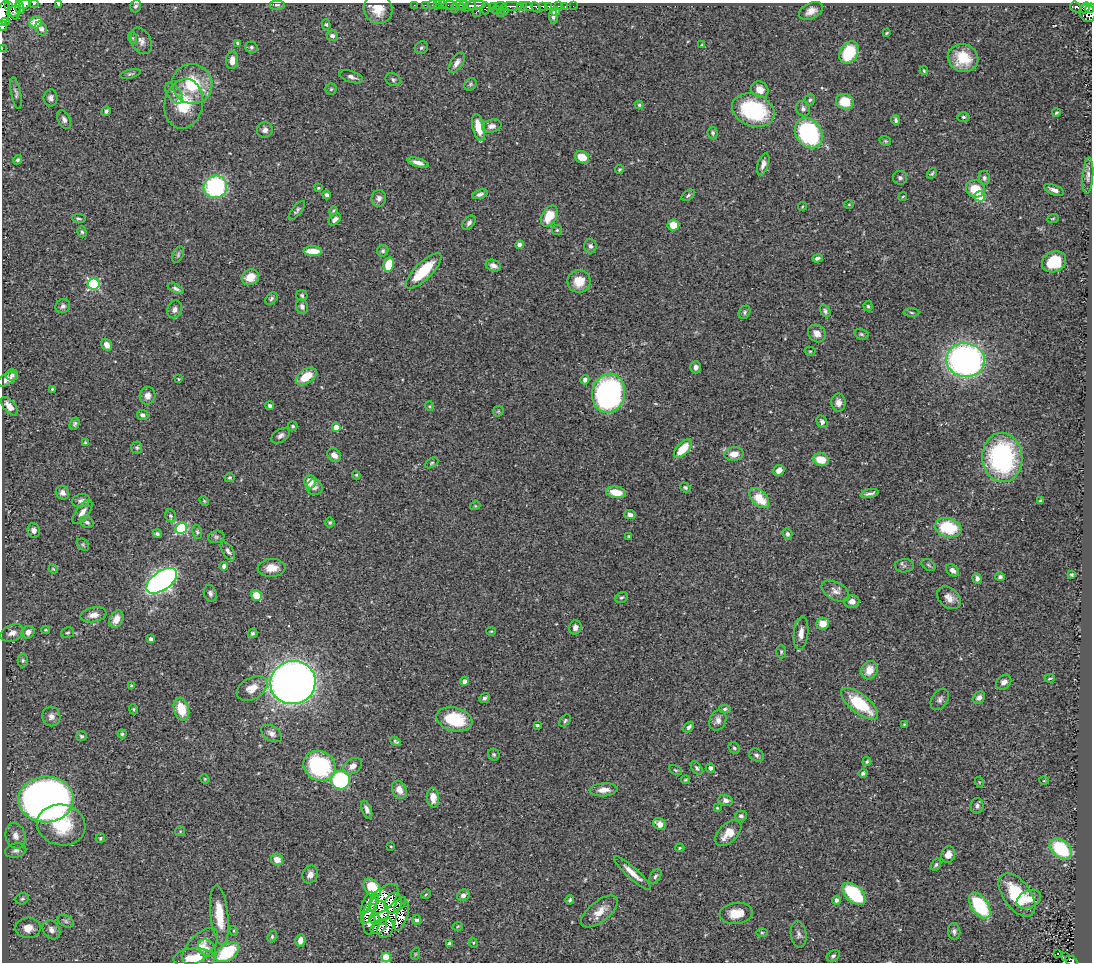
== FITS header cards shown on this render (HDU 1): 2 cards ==
NAXIS1  =                 1090
NAXIS2  =                  960

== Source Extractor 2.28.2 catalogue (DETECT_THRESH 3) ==
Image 1090 x 960 px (HDU 1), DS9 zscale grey, 1 PNG px = 1 image px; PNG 1094 x 964 px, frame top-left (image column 1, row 960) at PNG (2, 3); each listed source drawn as its Kron ellipse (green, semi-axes under 4 px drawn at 4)
Background 0.446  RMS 0.026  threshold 0.0784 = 3 sigma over >= 5 px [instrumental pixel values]
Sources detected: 354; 4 with non-positive FLUX_AUTO (blend fragments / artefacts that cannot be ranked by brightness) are neither listed nor drawn; the other 350 listed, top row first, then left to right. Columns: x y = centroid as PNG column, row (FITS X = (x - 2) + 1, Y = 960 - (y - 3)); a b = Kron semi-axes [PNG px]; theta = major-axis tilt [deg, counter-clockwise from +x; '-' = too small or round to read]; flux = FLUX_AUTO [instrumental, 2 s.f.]
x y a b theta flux
23 4 7 4 9 450
34 4 5 2 - 63
58 4 4 3 - 2.2
8 5 3 2 - 220
14 5 14 6 -82 310
277 5 8 5 0 3.8
414 5 2 2 - 14
425 5 2 2 - 12
432 5 2 2 - 12
438 5 2 2 - 13
442 5 3 2 - 24
450 5 7 3 -1 76
458 5 6 4 0 290
463 5 5 3 - 300
475 5 11 3 3 690
136 6 6 5 - 3.6
494 6 3 2 - 25
501 6 6 4 -9 90
511 6 11 3 0 190
522 6 5 3 - 280
542 6 3 2 - 86
549 6 3 3 - 100
558 6 2 2 - 2.4
565 6 3 3 - 79
573 6 2 2 - 12
469 7 7 2 29 47
528 7 5 4 - 280
536 7 6 3 -43 130
1075 7 6 5 - 120
20 8 7 4 -68 260
485 8 6 3 88 79
1085 8 6 4 65 140
1090 8 5 4 - 280
378 9 15 14 - 31
454 9 2 2 - 22
496 10 5 2 - 33
14 11 7 5 28 100
505 11 3 2 - 7.1
555 11 4 4 - 10
811 11 13 7 26 15
476 12 3 2 - 1.9
500 12 3 2 - 14
3 13 13 6 73 65
1087 13 9 7 -65 560
553 16 7 4 -85 4.6
5 21 4 4 - 66
36 22 6 6 - 30
326 24 5 4 - 2.2
2 26 5 2 - 120
41 28 7 5 -60 7.6
887 33 3 2 - 1.6
332 36 6 5 - 5.4
133 38 6 4 -71 2.2
141 41 14 9 -63 11
237 43 4 3 - 2.5
701 45 4 3 - 1.4
251 47 6 5 - 3.6
421 48 7 6 - 4
2 49 2 2 - 6.7
849 53 12 8 61 75
963 58 15 13 -22 48
232 60 9 6 83 13
457 63 11 6 57 10
924 71 4 3 - 2.2
130 74 10 4 13 3.4
351 77 12 5 -18 7.8
393 80 7 6 - 4.1
192 84 20 19 - 80
470 84 7 5 46 3.2
331 89 5 5 - 2.7
760 90 9 8 - 15
16 93 16 5 -79 4.7
174 93 12 6 -55 8.2
51 98 8 7 - 6.3
810 100 5 5 - 3.1
845 102 9 7 -20 44
184 104 25 19 79 69
639 105 4 4 - 2.4
803 109 8 6 -64 5.7
753 110 22 16 -21 160
106 111 5 4 - 3.8
1056 113 4 3 - 2.2
963 117 6 4 -1 3.7
64 119 10 6 -64 6.2
896 120 5 4 - 4
492 126 10 6 13 10
478 127 13 6 -76 36
265 130 8 7 - 7.5
713 133 6 5 - 3.4
809 133 16 12 -55 240
885 141 6 4 -21 2.4
582 157 7 6 - 32
18 160 5 4 - 3.4
418 162 11 4 -16 11
763 164 11 5 72 7.9
619 169 4 4 - 2.1
932 173 6 3 55 2.5
1088 176 18 5 86 8.4
900 178 7 7 - 4.9
984 178 7 5 -79 4.8
215 187 12 11 - 220
318 188 4 3 - 1.8
975 189 9 9 - 42
1054 190 11 4 -22 7.9
480 194 8 4 17 5.4
327 195 4 4 - 3.8
688 195 7 4 34 3.3
980 196 5 5 - 97
903 197 4 3 - 1.4
379 198 8 7 - 7.6
849 204 5 3 - 1.7
802 206 4 3 - 1.4
297 210 11 5 51 4.3
333 211 4 3 - 1.8
549 216 11 7 61 40
79 218 7 3 -9 2.8
1053 218 6 3 22 2
335 219 7 5 43 7.4
469 223 8 5 51 5.8
673 225 5 5 - 30
557 230 5 5 - 2.3
82 232 5 4 - 3.2
520 245 4 4 - 7.9
590 246 7 6 - 5.7
313 251 9 5 -2 27
383 251 6 5 - 3.6
178 255 8 5 65 4
817 258 5 4 - 4.9
1054 262 12 10 26 67
389 265 7 5 78 49
493 266 8 5 -21 8.6
424 271 23 8 44 70
250 277 9 7 26 25
579 281 11 11 - 33
94 284 6 5 - 200
176 289 9 4 -23 4.8
302 295 6 5 - 3.1
271 299 7 5 47 3.6
63 306 7 7 - 5.3
868 306 5 4 - 2.9
302 307 7 6 - 6.7
175 309 9 7 68 7.2
825 311 6 4 -54 4.1
745 312 7 5 60 3.7
911 312 8 4 -2 2.9
817 333 9 8 - 13
861 334 7 5 -16 3.4
107 345 6 5 - 11
810 351 5 4 - 2.3
965 360 19 17 -8 670
696 367 6 5 - 6.7
12 375 6 5 - 4.7
306 376 12 7 34 42
7 379 10 6 30 10
179 379 4 2 - 1.4
585 380 5 4 - 5.8
52 389 3 3 - 1.6
609 393 20 16 78 420
148 396 9 7 78 11
838 403 9 7 -89 10
9 406 11 5 -50 14
270 406 4 4 - 4.5
429 406 4 4 - 1.9
498 411 6 5 - 2.3
143 415 6 5 - 5.8
822 422 6 5 - 4.9
75 424 6 4 68 4
293 426 5 5 - 2.8
336 427 4 4 - 27
280 436 10 6 33 6.5
85 442 4 3 - 1.6
137 447 6 5 - 2.9
683 449 11 6 46 42
734 454 9 6 9 19
334 455 7 6 - 11
1002 458 24 20 -85 270
821 460 8 6 -13 34
432 463 7 4 28 3.1
779 470 6 5 - 11
356 475 4 4 - 2
229 478 5 4 - 2.5
310 482 7 6 - 20
314 487 8 8 - 7.7
685 487 6 4 -33 3.1
616 492 10 5 -10 31
62 493 7 6 - 7.5
870 494 9 3 11 5.4
759 498 12 7 -46 42
81 501 9 6 12 6
204 501 5 4 - 2
1040 501 4 3 - 2.5
475 506 5 3 - 1.7
82 512 14 6 53 11
630 514 6 4 -8 6.7
171 516 6 5 - 3.4
87 522 7 5 -28 3.5
330 523 5 5 - 2.5
181 528 6 5 - 180
948 528 13 9 -14 82
34 530 7 6 - 7
197 532 7 5 -80 3.4
157 534 4 3 - 3.7
787 534 6 4 -69 4.4
629 536 4 3 - 1.7
216 537 8 6 14 4.3
83 545 7 5 -43 2.9
228 551 11 5 -57 6.3
928 565 8 5 -37 3.3
224 566 4 3 - 5.2
904 566 9 6 1 4.7
272 568 14 9 3 21
53 569 5 4 - 1.7
953 570 7 5 -39 6.3
1072 575 3 3 - 2.5
1000 577 5 4 - 3.4
977 578 5 4 - 5.1
162 581 17 9 36 780
835 591 15 8 -29 12
210 593 8 6 -73 5.4
256 595 6 5 - 33
622 598 6 5 - 3.3
949 598 13 9 -41 14
852 601 7 6 - 8.1
93 615 13 7 10 13
116 619 9 6 63 18
822 624 6 6 - 24
575 627 7 6 - 7.8
46 630 4 4 - 1.7
491 631 4 4 - 1.7
28 632 7 6 - 10
12 633 12 8 22 12
68 633 6 5 - 2.7
252 633 5 4 - 3.8
801 633 17 7 84 14
151 639 4 4 - 5.7
781 652 6 5 - 2.9
23 661 7 5 89 3.5
869 670 9 8 - 23
1050 678 5 2 - 1.9
464 681 4 4 - 9.7
1004 682 8 6 41 9.5
293 683 22 21 - 1900
131 686 4 3 - 1.9
252 688 16 10 30 24
485 698 6 4 41 4.6
979 698 7 5 40 6.9
940 699 11 8 58 7
860 704 22 9 -38 97
134 709 5 4 - 2.5
181 709 11 7 -73 40
725 709 6 4 3 3.2
51 717 10 9 - 9.5
454 719 18 11 -14 87
718 720 10 8 65 9.7
565 721 7 4 51 3
904 724 4 3 - 1.4
537 725 3 3 - 3.7
689 727 6 4 46 5.5
272 733 11 7 -33 8.9
122 734 4 4 - 2.5
82 736 5 5 - 3.3
395 741 5 4 - 3.3
734 748 6 5 - 3.3
494 755 6 5 - 3.1
756 755 8 6 -34 4.7
867 762 4 3 - 2.3
320 766 16 14 -31 190
353 766 10 7 32 12
697 768 8 5 -53 4
710 768 4 4 - 10
675 770 7 3 -26 2.1
863 773 4 4 - 3.9
205 779 5 4 - 1.6
340 780 9 9 - 160
685 780 4 3 - 2
1044 781 5 3 - 1.5
979 782 5 3 - 1.8
399 790 9 7 -64 15
604 790 14 6 3 15
433 798 10 6 -84 15
46 799 27 23 2 1200
726 800 7 5 -14 7.4
977 806 8 6 89 5.8
717 808 4 3 - 1.6
367 810 9 4 -68 7.9
741 816 5 5 - 5
660 824 7 5 -36 13
61 825 24 20 -11 78
180 831 5 5 - 2.1
728 833 16 9 45 25
15 836 13 9 -75 12
100 838 5 4 - 2.8
391 846 3 2 - 1.4
680 848 4 3 - 2.1
1061 849 13 8 -39 110
16 850 11 7 11 7.2
948 855 8 7 - 13
277 860 6 5 - 15
936 865 6 4 56 3.2
632 873 24 5 -42 19
310 874 9 7 62 8.9
655 876 8 5 58 3.9
372 888 10 7 -51 50
426 894 5 4 - 1.9
854 894 14 8 -42 110
463 895 6 5 - 7.1
1017 895 25 13 -54 90
22 899 7 5 24 3.5
375 899 6 4 83 0.8
384 899 18 10 46 16
1029 899 13 8 25 20
570 900 4 3 - 2.7
836 900 4 4 - 5.5
393 903 10 8 68 7.6
367 904 13 4 66 3.8
400 904 8 4 54 8.3
980 906 14 8 -55 130
369 911 14 5 63 1.3
599 912 22 10 38 23
381 913 12 7 -88 6.8
736 913 16 10 7 30
219 915 30 9 -84 45
402 916 15 5 71 7.7
375 919 5 5 - 3.8
417 920 4 4 - 5.4
66 921 9 5 -28 4.8
369 922 13 6 -90 12
458 926 5 3 - 1.8
379 927 9 6 39 1.7
28 928 12 10 3 22
385 928 10 7 64 3.5
51 930 10 8 -53 10
234 931 5 3 - 1.7
954 931 8 6 -84 5.7
762 933 6 4 -1 2.4
799 934 13 8 -82 7.6
272 936 6 4 65 2.5
300 940 6 5 - 11
449 943 4 3 - 3.6
473 943 5 4 - 2.2
200 946 23 11 46 25
207 948 10 7 -40 8.6
227 952 13 8 34 94
1058 953 2 2 - 1.9
415 954 6 4 71 1.8
833 956 7 5 35 4.4
386 957 4 4 - 58
1066 957 2 2 - 4.1
194 958 21 10 2 36
1071 961 6 4 -28 180
At the frame edge (FLAGS 8, measured only in part): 11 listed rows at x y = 23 4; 34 4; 58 4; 14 5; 1090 8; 3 13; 2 26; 2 49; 386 957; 194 958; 1071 961
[4 non-positive-flux detections neither listed nor drawn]